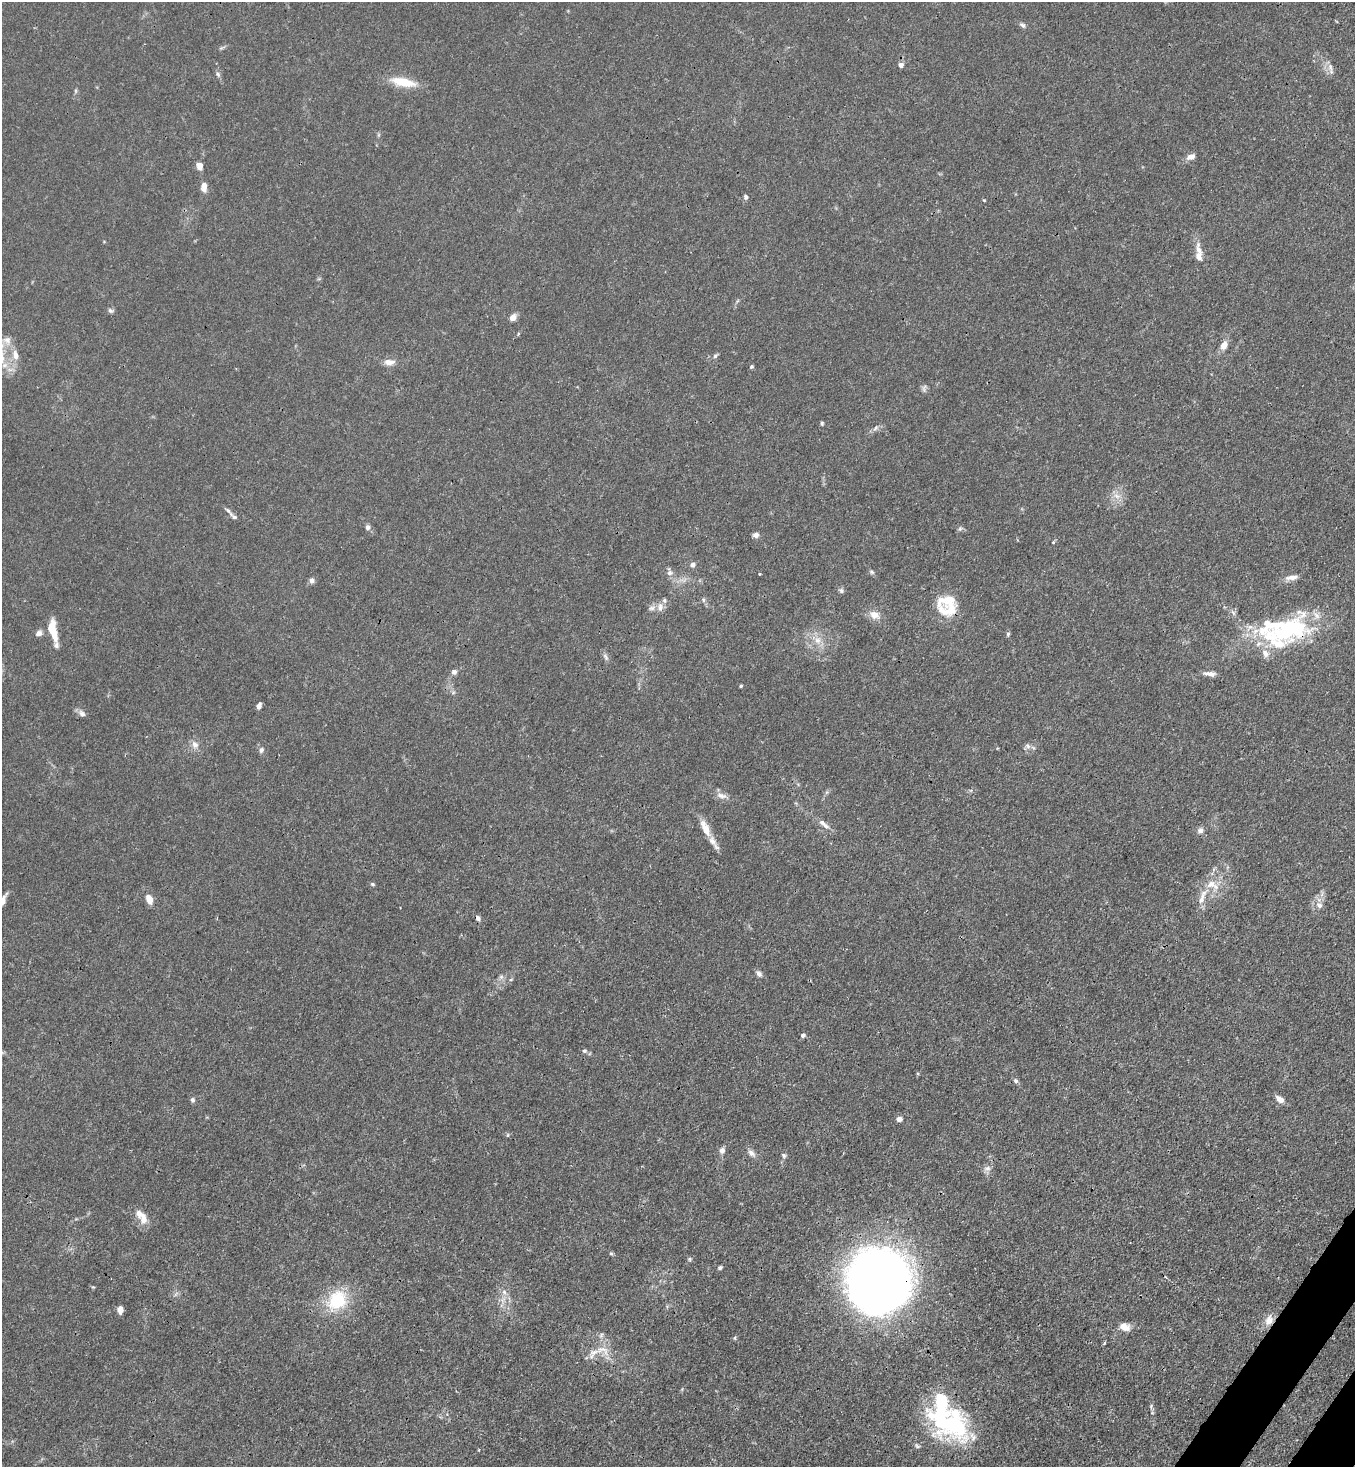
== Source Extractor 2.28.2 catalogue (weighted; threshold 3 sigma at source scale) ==
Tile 6 of 4 x 4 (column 2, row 2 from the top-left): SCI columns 1717-3069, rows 2990-4454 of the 6000 x 5977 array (HDU 1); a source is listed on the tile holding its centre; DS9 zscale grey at full resolution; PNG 1357 x 1469 px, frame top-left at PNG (2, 2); no overlay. Shown black and unused: <1% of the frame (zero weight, under 3 of 4 exposures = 7% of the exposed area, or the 3 px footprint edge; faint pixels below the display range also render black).
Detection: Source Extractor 2.28.2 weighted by HDU 2 'WHT'; one run over the whole footprint, this tile lists its part. Background 0.0193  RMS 0.0026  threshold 0.0116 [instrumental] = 3 sigma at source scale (4.5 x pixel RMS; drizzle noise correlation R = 1.50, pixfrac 1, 0.05/0.05 arcsec/px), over >= 5 px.
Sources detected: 111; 3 inside a brighter object's white glare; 1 cosmic-ray / hot-pixel residue — not listed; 12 inside a brighter listed object's ellipse — not listed separately; the other 95 listed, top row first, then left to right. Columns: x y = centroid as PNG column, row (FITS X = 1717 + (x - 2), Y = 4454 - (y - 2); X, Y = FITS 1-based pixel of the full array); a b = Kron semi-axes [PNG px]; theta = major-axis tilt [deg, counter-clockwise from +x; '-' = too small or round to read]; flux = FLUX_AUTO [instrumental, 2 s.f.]
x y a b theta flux
1022 25 9 5 -43 0.66
901 65 6 6 - 0.95
1330 67 12 6 -79 1.3
218 74 7 6 - 0.57
403 82 28 10 -11 6.9
1191 157 11 7 23 1.5
199 166 9 7 -81 1.5
204 187 13 7 -86 1.8
746 197 6 5 - 0.64
984 200 5 3 - 0.22
1198 250 22 8 -78 2.4
110 310 8 5 -29 0.58
513 317 7 6 - 2.1
518 334 6 3 72 0.26
7 340 12 10 -32 1.7
1224 345 10 8 60 1.8
15 355 15 8 -79 2.2
715 356 8 5 44 0.53
389 362 14 8 -3 1.7
751 367 5 4 - 0.39
924 388 12 5 79 0.63
822 423 5 4 - 0.4
876 428 9 5 46 0.74
1116 496 10 6 -27 1.4
234 516 14 5 -41 1
368 527 6 6 - 0.87
756 535 7 6 - 1
692 565 6 6 - 0.81
669 572 12 7 -77 1.2
872 572 6 5 - 0.45
1292 577 17 6 7 1.6
312 581 6 6 - 0.97
841 590 8 6 -74 0.54
703 600 6 4 -89 0.41
660 607 13 7 87 1.5
652 608 10 6 11 0.9
947 610 30 19 -4 6.5
874 615 13 10 -30 2.3
51 628 17 8 76 3.8
1284 632 70 23 21 26
39 633 9 7 29 1.1
1008 634 6 4 69 0.42
817 640 9 9 - 1.9
56 645 23 7 -85 1.4
606 657 11 5 -55 0.8
454 672 6 6 - 0.97
1210 674 17 6 -7 1.4
741 686 4 3 - 0.31
259 706 7 4 68 0.86
82 713 10 7 -47 1
195 744 11 8 -25 1.4
1028 746 9 6 -28 0.84
261 750 8 6 56 0.7
721 796 16 7 -15 1.6
825 826 10 6 -25 1.1
705 828 26 9 -65 3.7
1200 831 9 7 40 0.92
372 884 6 4 -28 0.38
1211 884 14 10 22 3
149 899 11 7 -67 2.4
1202 899 23 7 78 2.5
2 901 17 6 55 2.4
1319 905 10 8 -29 1.4
759 974 9 6 -43 0.87
501 977 6 6 - 0.63
511 979 6 3 20 0.29
803 1035 4 4 - 0.82
584 1051 6 5 - 0.49
1016 1081 6 5 - 0.5
1280 1099 9 6 -38 1.9
193 1100 7 6 - 0.56
899 1119 5 4 - 1.7
508 1135 6 4 89 0.3
722 1150 9 7 66 0.97
752 1153 12 7 -45 1.2
784 1155 7 5 -57 0.55
987 1168 9 6 -2 0.92
143 1218 19 10 -79 2.7
611 1254 6 4 -1 0.34
690 1259 5 5 - 0.38
720 1268 5 4 - 0.5
881 1279 55 53 -7 230
93 1287 4 4 - 0.27
504 1292 7 6 - 0.94
337 1300 22 18 47 14
503 1300 8 5 55 0.96
120 1310 7 6 - 1.4
1269 1320 13 9 66 2.5
1125 1327 14 9 -25 2.2
601 1335 7 5 49 0.6
735 1338 6 3 72 0.31
1104 1343 4 3 - 0.36
603 1350 24 11 -23 4
953 1425 46 30 -33 34
917 1446 8 5 -35 0.53
Overlapping masked pixels (flux is a lower limit): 4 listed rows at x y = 947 610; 1284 632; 881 1279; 1269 1320
Isophote crosses this tile's border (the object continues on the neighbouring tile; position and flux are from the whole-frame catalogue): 1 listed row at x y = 2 901